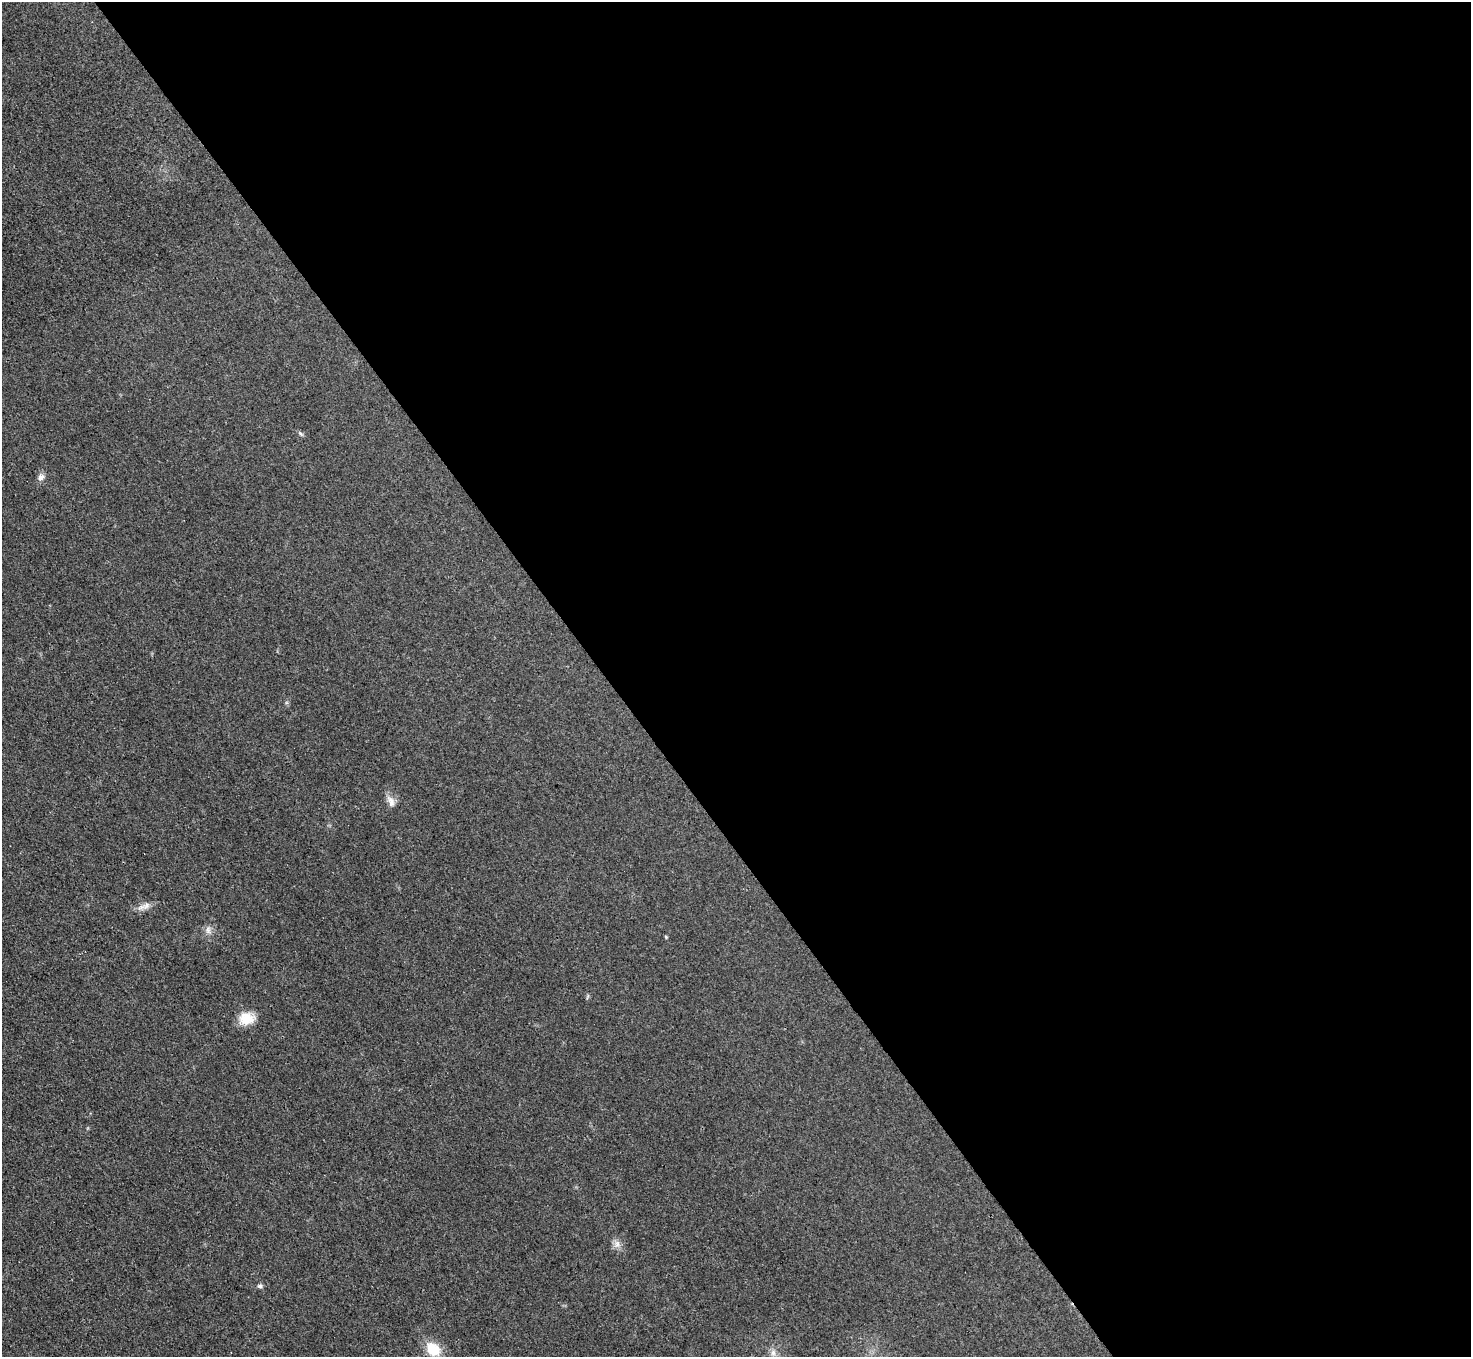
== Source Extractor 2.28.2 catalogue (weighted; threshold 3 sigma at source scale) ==
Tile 8 of 4 x 4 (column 4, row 2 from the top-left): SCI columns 4409-5877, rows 2868-4222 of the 5878 x 5872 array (HDU 1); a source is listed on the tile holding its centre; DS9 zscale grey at full resolution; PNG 1473 x 1359 px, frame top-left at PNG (2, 2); no overlay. Shown black and unused: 59% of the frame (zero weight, under 3 of 4 exposures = <1% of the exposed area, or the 3 px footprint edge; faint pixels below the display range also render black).
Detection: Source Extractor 2.28.2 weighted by HDU 2 'WHT'; one run over the whole footprint, this tile lists its part. Background 0.0333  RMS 0.0044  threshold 0.0198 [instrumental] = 3 sigma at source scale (4.5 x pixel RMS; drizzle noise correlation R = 1.50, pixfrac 1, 0.05/0.05 arcsec/px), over >= 5 px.
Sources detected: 11; all 11 listed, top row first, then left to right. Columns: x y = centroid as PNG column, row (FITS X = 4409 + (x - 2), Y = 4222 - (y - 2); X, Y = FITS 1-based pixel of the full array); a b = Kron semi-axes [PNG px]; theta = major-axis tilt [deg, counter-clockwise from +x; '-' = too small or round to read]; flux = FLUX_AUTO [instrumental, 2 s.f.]
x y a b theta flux
300 433 8 5 -44 0.84
41 477 10 8 44 1.9
391 801 17 8 -64 3
146 905 13 8 47 2.6
208 930 11 6 -83 2
666 937 5 3 - 0.41
247 1018 20 15 3 7.6
617 1244 12 6 72 2.1
260 1286 7 5 2 1
433 1349 18 14 -45 10
773 1353 9 7 -89 2